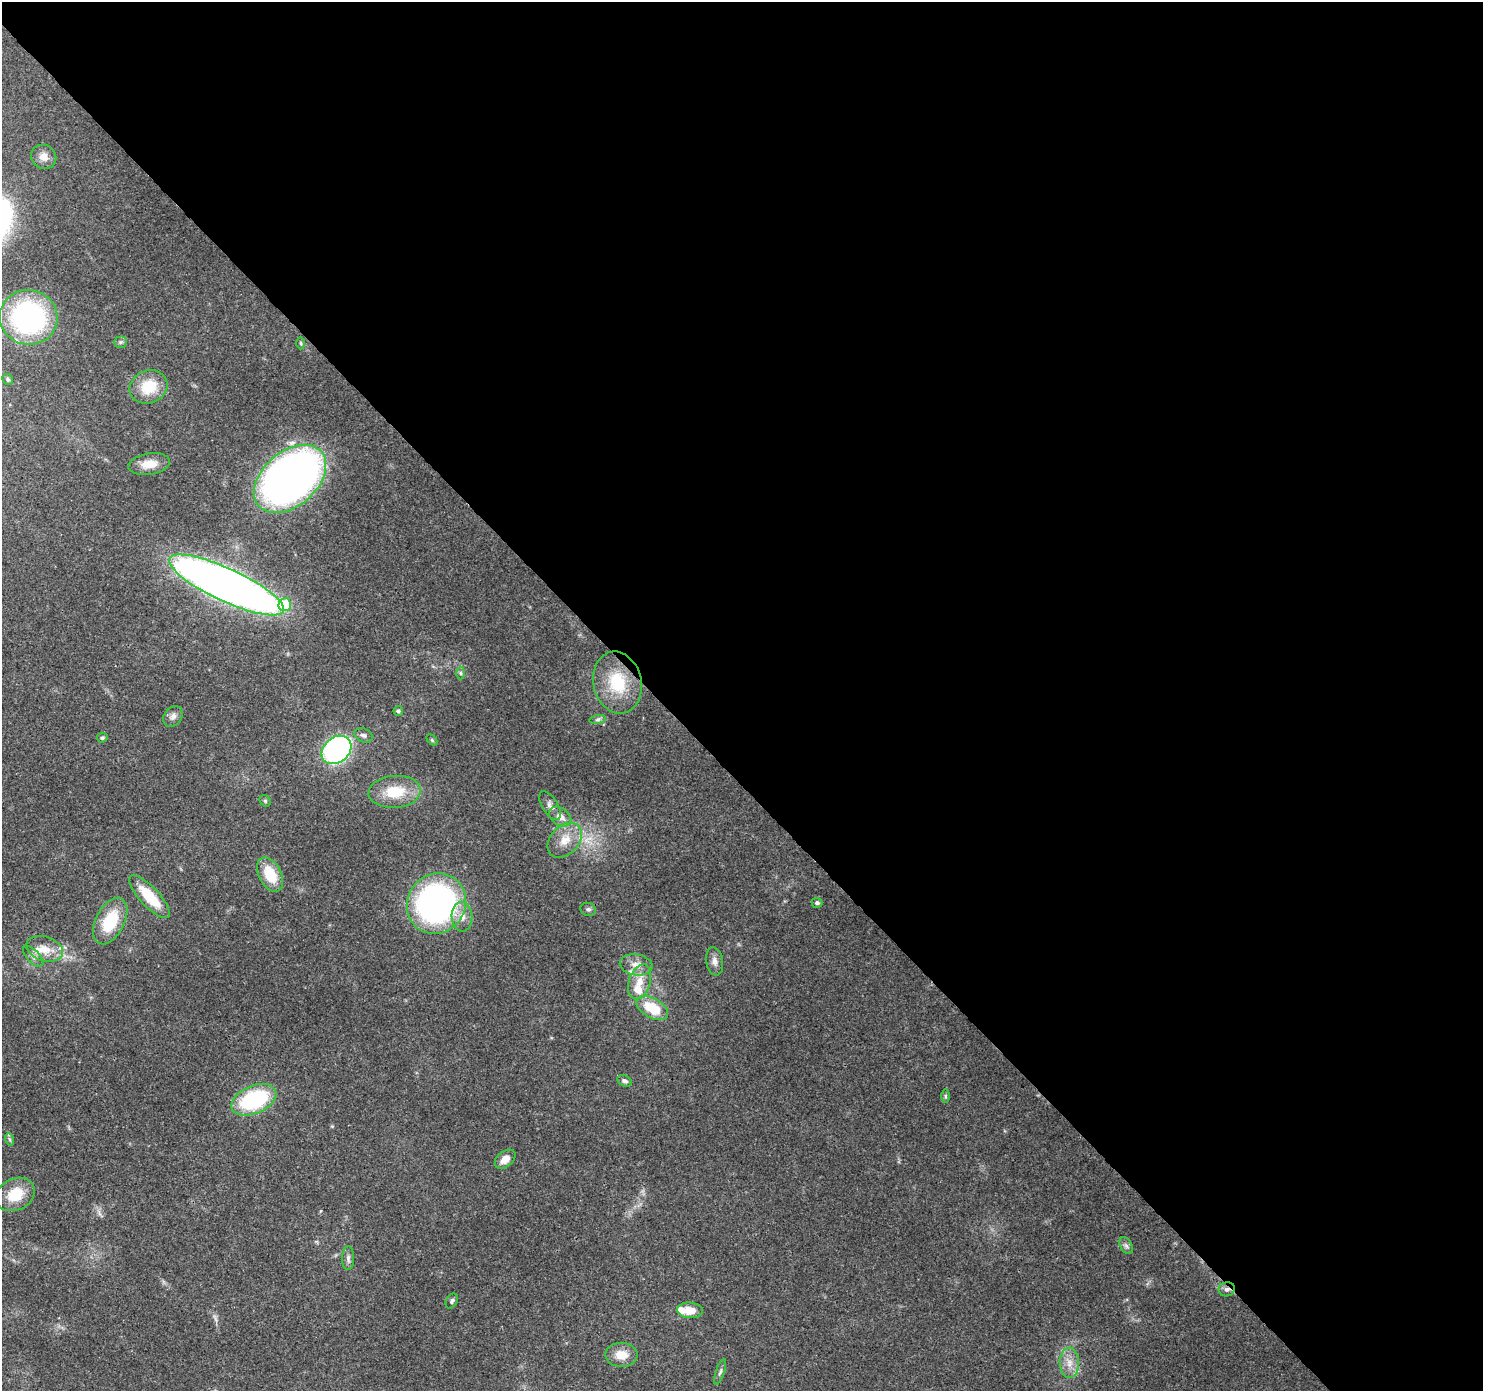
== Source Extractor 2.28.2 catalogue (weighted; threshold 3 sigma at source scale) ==
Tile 8 of 4 x 4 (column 4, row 2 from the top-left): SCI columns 4537-6017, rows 3004-4392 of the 6116 x 6073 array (HDU 1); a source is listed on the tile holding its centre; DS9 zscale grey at full resolution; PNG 1485 x 1393 px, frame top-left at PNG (2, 2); each listed source drawn as its Kron ellipse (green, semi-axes under 4 px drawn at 4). Shown black and unused: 56% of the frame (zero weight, under 3 of 4 exposures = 8% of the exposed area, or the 3 px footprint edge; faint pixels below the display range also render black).
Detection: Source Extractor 2.28.2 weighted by HDU 2 'WHT'; one run over the whole footprint, this tile lists its part. Background 0.122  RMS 0.0045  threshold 0.0201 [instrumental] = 3 sigma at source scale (4.5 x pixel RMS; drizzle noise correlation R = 1.50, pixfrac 1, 0.0396/0.0396 arcsec/px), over >= 5 px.
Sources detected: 56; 1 too faint to see at this stretch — neither listed nor drawn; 4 inside a brighter listed object's ellipse — not listed separately; the other 51 listed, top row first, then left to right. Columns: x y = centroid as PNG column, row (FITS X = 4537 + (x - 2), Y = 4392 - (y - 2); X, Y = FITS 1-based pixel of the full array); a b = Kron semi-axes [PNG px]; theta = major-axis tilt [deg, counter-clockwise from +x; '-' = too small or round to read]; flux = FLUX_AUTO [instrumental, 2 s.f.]
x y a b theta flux
44 157 13 11 -30 4.1
29 317 29 27 -11 82
120 342 6 5 - 0.88
301 343 6 4 -88 0.6
8 379 6 5 - 0.77
148 387 19 16 22 14
149 464 21 10 9 6.8
290 479 41 27 41 270
227 585 63 16 -25 450
285 605 6 6 - 18
461 673 6 4 -89 0.75
617 683 31 24 -77 22
398 711 5 5 - 0.92
173 716 11 8 50 2.2
598 720 8 4 9 1
363 735 9 6 -24 1.5
102 738 5 4 - 0.75
432 740 6 4 -45 0.57
336 750 16 12 39 100
395 792 26 16 5 14
265 801 6 5 - 0.69
550 806 16 7 -59 2.4
560 817 12 8 -36 3.9
565 840 20 14 46 7.8
270 874 18 11 -62 14
150 897 28 9 -47 15
817 903 5 5 - 1.1
436 904 31 29 56 140
588 909 8 6 -22 1.3
462 917 15 10 -89 4.5
110 921 25 14 63 19
45 949 19 12 -17 6.9
33 956 13 6 -46 2
715 961 14 8 -79 2.7
636 965 16 10 -9 4.6
640 982 18 10 72 6.8
652 1008 17 9 -29 15
625 1081 7 5 -26 1.4
945 1096 7 4 -90 0.7
254 1100 23 14 23 46
9 1139 6 4 -70 0.76
505 1159 12 7 39 3.8
15 1194 20 15 28 13
1126 1246 9 6 -62 1.4
348 1258 12 6 89 1.7
1227 1289 8 7 - 1.7
452 1301 8 5 61 0.97
690 1310 13 8 -5 6.6
621 1355 16 12 -2 7
1069 1363 15 9 -89 4.9
720 1372 13 4 71 1.3
Overlapping masked pixels (flux is a lower limit): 1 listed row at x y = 1227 1289